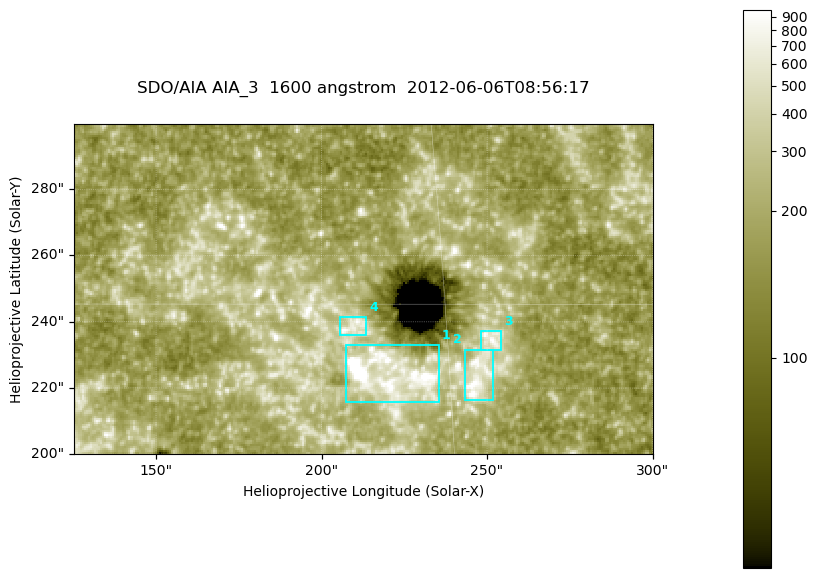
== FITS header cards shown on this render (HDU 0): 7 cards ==
TELESCOP= 'SDO/AIA '
INSTRUME= 'AIA_3   '
WAVELNTH=                 1600
WAVEUNIT= 'angstrom'
DATE-OBS= '2012-06-06T08:56:17.12'
CTYPE1  = 'HPLN-TAN'
CTYPE2  = 'HPLT-TAN'

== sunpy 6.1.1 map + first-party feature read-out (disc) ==
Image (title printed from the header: SDO/AIA AIA_3  1600 angstrom  2012-06-06T08:56:17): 287 x 164 px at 0.609 arcsec/px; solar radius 946 arcsec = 1552 px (partial field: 0.6% of the solar disc is inside the frame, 100% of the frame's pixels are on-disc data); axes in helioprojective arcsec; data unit not stated in the header (colour bar unlabelled)
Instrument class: DISC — disc imager (sunpy class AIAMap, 1600 A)
Bright regions (active regions / flare kernels): reference = the on-disc median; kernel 3 px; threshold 5 sigma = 344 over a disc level ~185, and >= 1.15x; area >= 47 px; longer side >= 3 px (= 1.8 arcsec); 4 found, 4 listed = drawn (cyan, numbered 1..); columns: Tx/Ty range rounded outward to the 2 arcsec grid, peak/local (2 s.f.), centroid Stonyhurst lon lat
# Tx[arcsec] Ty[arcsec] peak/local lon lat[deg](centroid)
1 206..236 216..234 17 +14 +14
2 242..252 216..232 5.3 +16 +14
3 248..256 230..238 4.4 +16 +14
4 204..214 236..242 4.2 +13 +15